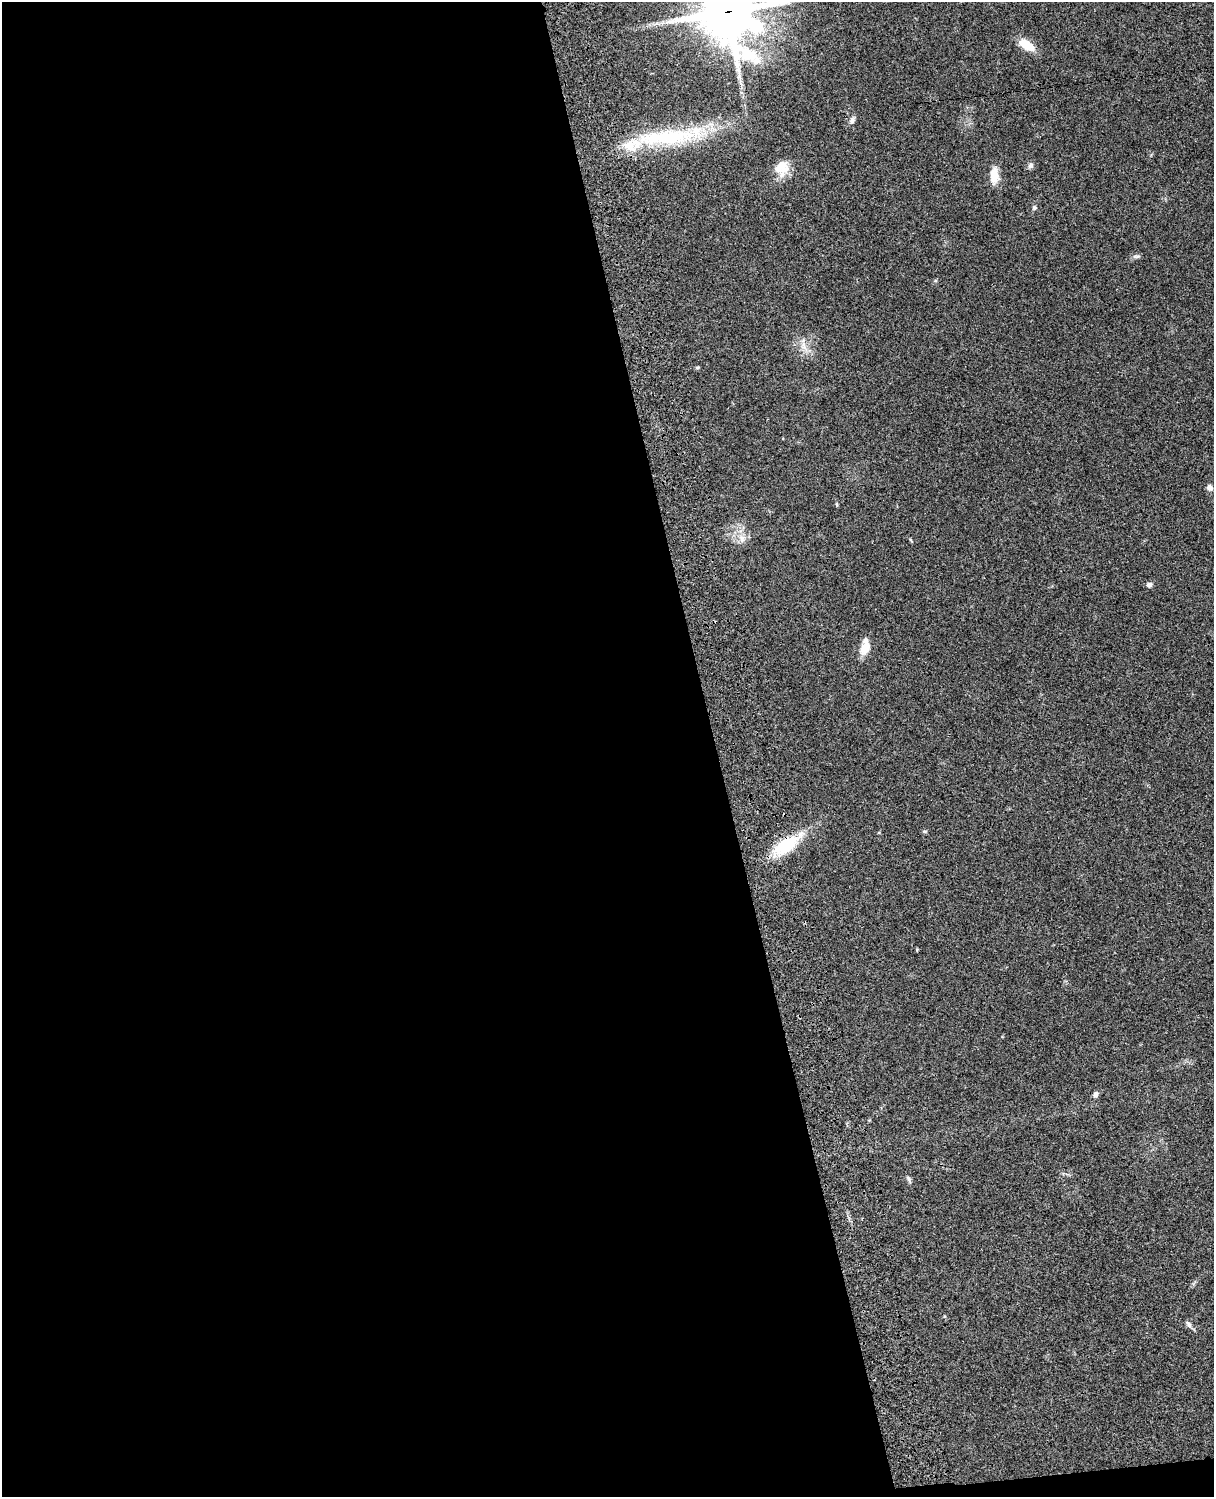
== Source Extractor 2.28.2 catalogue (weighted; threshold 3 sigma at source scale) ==
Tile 9 of 4 x 3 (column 1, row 3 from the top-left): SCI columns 121-1332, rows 278-1772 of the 5086 x 4928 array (HDU 1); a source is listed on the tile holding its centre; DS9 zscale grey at full resolution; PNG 1216 x 1499 px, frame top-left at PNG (2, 2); no overlay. Shown black and unused: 59% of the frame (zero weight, under 3 of 4 exposures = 6% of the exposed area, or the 3 px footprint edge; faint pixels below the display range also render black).
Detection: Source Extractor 2.28.2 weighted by HDU 2 'WHT'; one run over the whole footprint, this tile lists its part. Background 0.075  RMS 0.0057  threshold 0.0257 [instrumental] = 3 sigma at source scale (4.5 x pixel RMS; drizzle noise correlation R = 1.50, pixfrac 1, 0.05/0.05 arcsec/px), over >= 5 px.
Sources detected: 25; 3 inside a brighter listed object's ellipse — not listed separately; the other 22 listed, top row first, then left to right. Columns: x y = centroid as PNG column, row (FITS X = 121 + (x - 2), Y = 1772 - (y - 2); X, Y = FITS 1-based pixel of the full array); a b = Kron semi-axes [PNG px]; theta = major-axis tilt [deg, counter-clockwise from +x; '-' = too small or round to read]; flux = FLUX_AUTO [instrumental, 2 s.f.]
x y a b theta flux
728 12 22 19 -50 2600
1027 45 20 10 -33 10
852 120 11 7 69 2
667 137 99 21 5 57
782 166 23 13 -84 10
1030 166 8 6 67 1.7
994 175 22 10 88 7.6
1034 208 6 5 - 1.1
1136 256 12 4 3 1.4
804 347 17 8 -65 4.9
697 367 6 3 8 0.63
1210 487 8 7 - 2
837 504 6 3 -70 0.59
742 538 13 9 -84 4.7
911 540 7 3 -45 0.6
1149 585 7 6 - 1.7
865 648 18 12 70 7.6
925 831 6 4 -1 0.72
787 844 36 14 35 28
1096 1094 8 6 70 1.6
909 1179 11 5 -66 1.3
1189 1324 11 6 -58 1.8
Overlapping masked pixels (flux is a lower limit): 2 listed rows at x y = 728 12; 787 844
Isophote crosses this tile's border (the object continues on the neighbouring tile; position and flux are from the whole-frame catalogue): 1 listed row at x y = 728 12